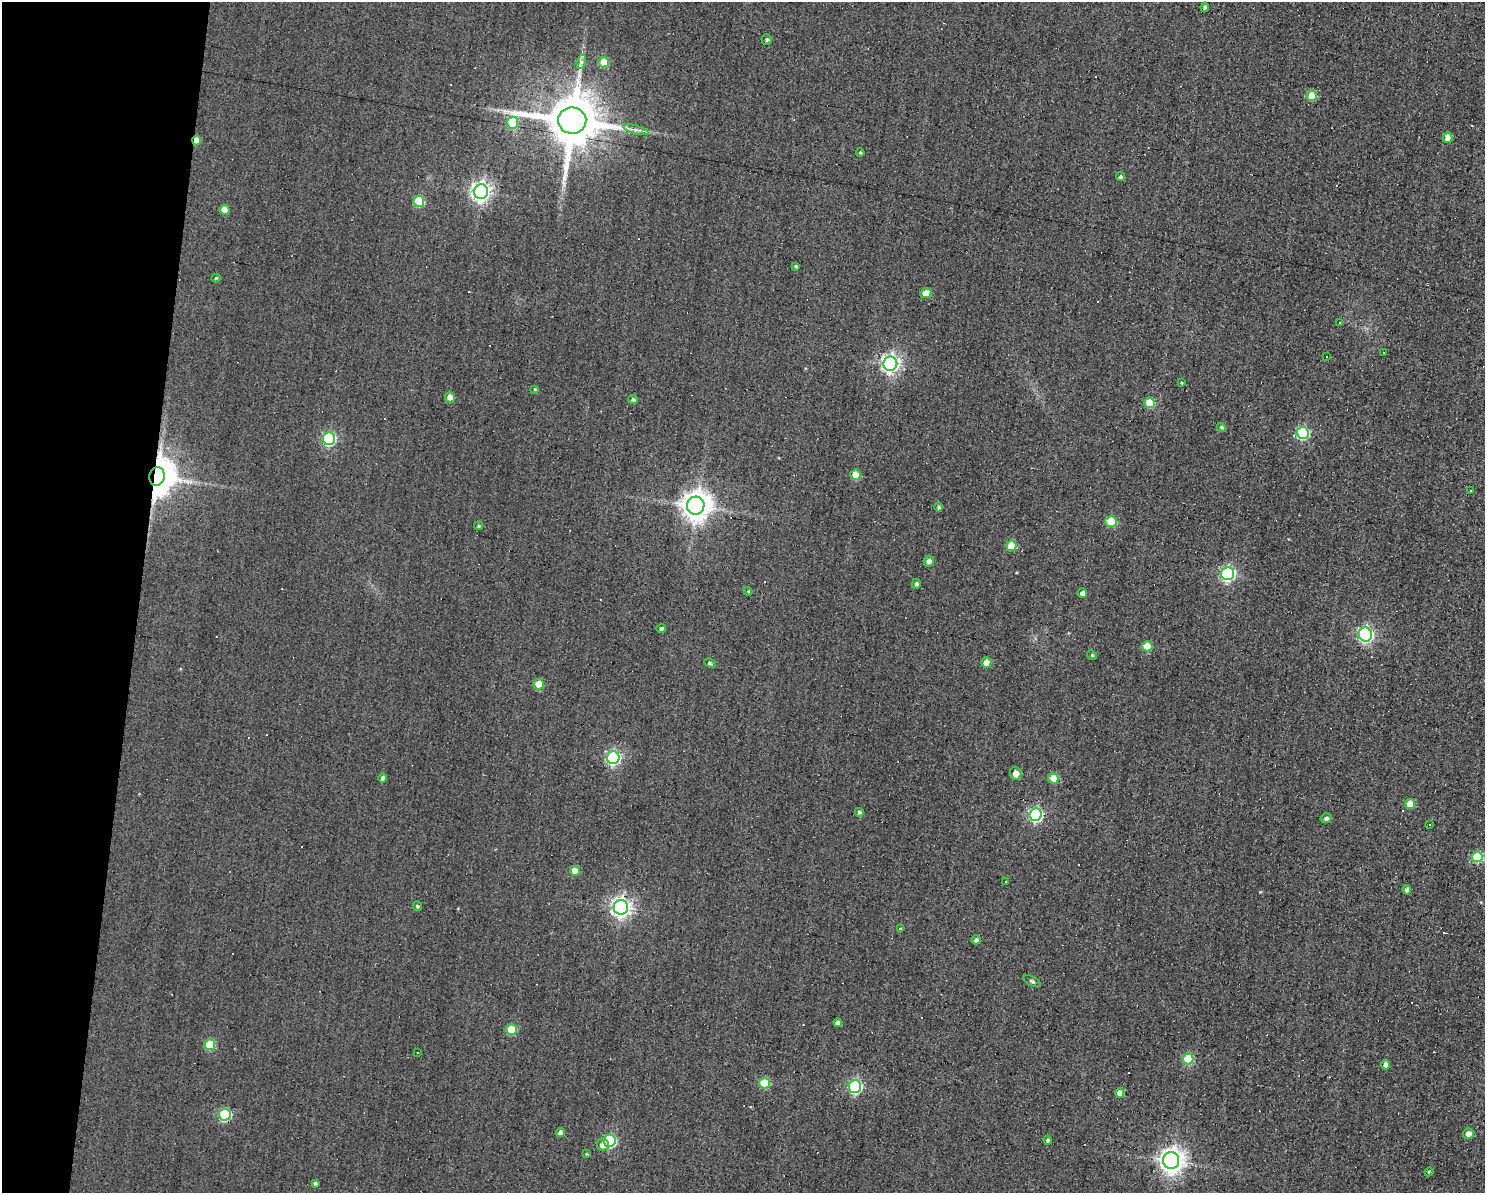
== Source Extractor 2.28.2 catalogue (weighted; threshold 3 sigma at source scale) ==
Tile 7 of 3 x 4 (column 1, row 3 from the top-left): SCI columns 109-1591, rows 1192-2382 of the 4781 x 4763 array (HDU 1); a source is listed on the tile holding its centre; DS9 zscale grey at full resolution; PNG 1487 x 1195 px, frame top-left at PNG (2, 2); each listed source drawn as its Kron ellipse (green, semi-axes under 4 px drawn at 4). Shown black and unused: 9% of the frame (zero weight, under 3 of 4 exposures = <1% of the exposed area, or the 3 px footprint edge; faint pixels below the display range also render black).
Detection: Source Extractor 2.28.2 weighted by HDU 2 'WHT'; one run over the whole footprint, this tile lists its part. Background 0.0821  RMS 0.032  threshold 0.142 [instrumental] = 3 sigma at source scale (4.5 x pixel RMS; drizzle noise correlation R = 1.50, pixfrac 1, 0.05/0.05 arcsec/px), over >= 5 px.
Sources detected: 113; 26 cosmic-ray / hot-pixel residue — neither listed nor drawn; the other 87 listed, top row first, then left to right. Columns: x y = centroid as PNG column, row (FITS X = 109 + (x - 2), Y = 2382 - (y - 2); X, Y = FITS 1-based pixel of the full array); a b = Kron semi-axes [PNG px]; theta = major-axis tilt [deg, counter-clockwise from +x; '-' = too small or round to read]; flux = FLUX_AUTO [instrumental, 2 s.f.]
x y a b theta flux
1205 7 5 4 - 5.5
767 39 5 5 - 6.4
581 62 7 4 72 7.7
604 62 5 5 - 84
1312 96 5 5 - 85
572 121 14 13 - 19000
512 123 6 5 - 120
636 130 13 3 -15 12
1448 138 5 4 - 28
196 140 5 4 - 43
860 153 4 3 - 4.2
1121 177 5 4 - 7
481 192 7 7 - 1400
419 201 5 5 - 160
225 210 5 5 - 43
796 266 3 3 - 5.4
216 278 4 4 - 3.9
926 293 5 5 - 40
1340 322 3 2 - 2.4
1384 353 2 2 - 2.2
1327 357 3 2 - 4.9
890 364 7 7 - 1200
1181 383 4 3 - 3.9
535 389 4 3 - 3.5
450 397 5 5 - 29
633 400 5 4 - 6.7
1150 403 5 5 - 98
1221 427 5 4 - 5.5
1303 433 6 6 - 320
329 439 6 6 - 470
855 475 5 5 - 46
157 476 9 7 79 8000
1470 490 3 2 - 2.4
696 506 9 9 - 4200
939 507 4 4 - 6.3
1111 522 5 5 - 110
479 526 4 4 - 5.9
1011 546 5 5 - 83
929 561 5 5 - 13
1228 574 6 6 - 550
916 584 5 4 - 7.1
748 591 4 4 - 3.2
1082 593 5 4 - 13
661 628 4 4 - 7.5
1365 634 7 6 - 680
1147 646 5 5 - 67
1092 655 5 4 - 4
986 662 5 5 - 25
710 663 6 4 -28 5.8
539 684 5 5 - 69
613 758 6 6 - 570
1016 773 7 5 -69 26
383 778 5 4 - 8.1
1053 778 5 5 - 72
1410 804 5 5 - 52
859 812 4 4 - 6.2
1036 815 6 6 - 570
1326 818 5 5 - 8.8
1429 824 2 2 - 3
1477 857 5 5 - 180
575 871 5 5 - 41
1006 882 2 2 - 2.6
1407 890 4 4 - 12
417 906 5 4 - 5.4
621 907 7 7 - 1600
900 929 4 3 - 5.5
976 940 5 4 - 11
1032 981 9 4 -27 6.2
838 1023 4 4 - 12
511 1029 5 5 - 97
210 1045 5 5 - 120
417 1053 3 2 - 2.4
1188 1059 5 5 - 140
1386 1065 4 4 - 18
765 1083 5 5 - 120
855 1086 6 6 - 440
1120 1093 5 4 - 58
225 1115 6 6 - 300
560 1133 4 4 - 16
1468 1133 5 5 - 16
1048 1140 4 4 - 7.5
610 1141 6 6 - 330
603 1144 6 6 - 21
587 1154 4 3 - 3.2
1171 1160 8 8 - 2800
1429 1172 4 4 - 3.6
315 1183 4 3 - 6.1
Overlapping masked pixels (flux is a lower limit): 2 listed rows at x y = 196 140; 157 476